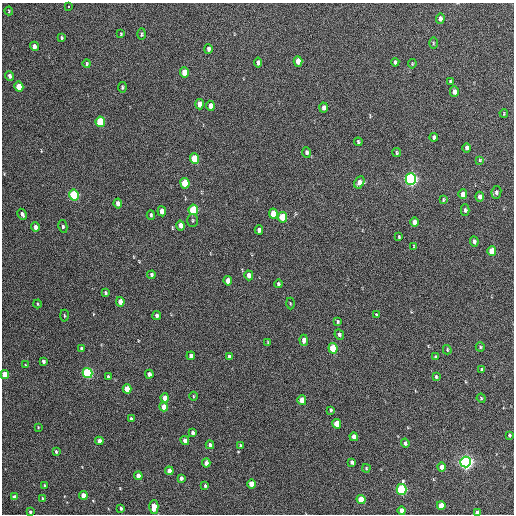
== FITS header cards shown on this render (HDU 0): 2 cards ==
NAXIS1  =                  512 / Axis length
NAXIS2  =                  512 / Axis length

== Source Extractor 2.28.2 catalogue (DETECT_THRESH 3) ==
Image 512 x 512 px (HDU 0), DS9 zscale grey, 1 PNG px = 1 image px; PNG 516 x 516 px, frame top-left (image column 1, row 512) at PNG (2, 3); each listed source drawn as its Kron ellipse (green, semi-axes under 4 px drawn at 4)
Background 423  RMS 20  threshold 59.7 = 3 sigma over >= 5 px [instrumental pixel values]
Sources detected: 129; all 129 listed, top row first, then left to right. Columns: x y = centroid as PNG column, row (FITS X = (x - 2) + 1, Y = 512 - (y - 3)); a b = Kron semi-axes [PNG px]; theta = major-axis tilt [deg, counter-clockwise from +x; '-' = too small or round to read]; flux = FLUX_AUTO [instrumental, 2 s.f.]
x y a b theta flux
68 6 3 2 - 2300
9 11 4 4 - 1300
440 19 5 4 - 5600
121 34 3 3 - 1100
142 34 6 4 89 1900
62 38 4 3 - 1500
433 43 5 3 - 1400
34 46 4 4 - 7100
208 49 5 3 - 4300
298 61 5 4 - 15000
258 62 5 4 - 4900
395 62 4 3 - 2900
87 64 4 3 - 1800
412 64 5 3 - 1200
184 72 5 4 - 22000
10 76 5 4 - 4300
450 81 4 3 - 1600
19 87 5 4 - 29000
122 87 5 3 - 2200
454 92 5 4 - 6800
200 104 5 4 - 14000
210 106 5 4 - 9700
324 107 5 4 - 5600
504 113 4 3 - 1100
100 122 5 4 - 68000
434 137 4 3 - 2900
358 142 4 3 - 2300
467 148 5 4 - 5600
306 152 5 4 - 3200
397 153 4 3 - 1700
194 159 5 4 - 39000
480 160 3 3 - 1300
411 179 6 5 - 390000
359 182 6 4 62 8100
185 183 5 4 - 40000
496 192 6 5 - 3700
463 194 5 4 - 9100
74 195 5 5 - 120000
480 197 5 4 - 7200
443 200 4 2 - 1300
118 204 5 4 - 8800
193 210 5 4 - 91000
465 210 6 4 -89 2800
162 211 5 4 - 11000
22 214 6 4 -61 4100
273 214 5 4 - 25000
151 215 4 3 - 2100
283 217 5 4 - 47000
192 220 6 5 - 2100
414 222 4 4 - 8800
180 225 5 4 - 8700
63 226 6 4 -80 2400
35 227 5 4 - 5100
259 230 4 4 - 4600
399 237 4 3 - 1400
474 241 5 4 - 3700
414 246 3 2 - 980
492 251 5 4 - 26000
151 275 4 3 - 2900
249 275 5 4 - 11000
228 281 5 4 - 13000
278 284 4 3 - 2400
105 293 4 3 - 1900
120 302 5 4 - 11000
290 303 6 3 -89 1300
37 304 4 3 - 1300
376 315 4 3 - 1700
64 316 6 3 -88 1500
157 316 4 4 - 4200
337 321 4 3 - 2000
339 335 5 4 - 3300
304 340 5 4 - 8500
268 342 4 3 - 1100
480 347 5 4 - 1600
333 348 5 4 - 46000
81 349 4 3 - 2400
447 350 4 3 - 1400
191 356 4 4 - 4800
229 356 4 3 - 3200
435 357 4 3 - 2300
43 361 4 3 - 2800
25 365 4 3 - 1000
481 369 4 3 - 1800
87 373 5 5 - 160000
5 374 4 4 - 21000
149 374 4 3 - 5900
108 377 4 3 - 2600
436 377 4 3 - 2100
127 389 5 4 - 21000
193 396 4 3 - 1100
165 398 4 4 - 12000
481 398 4 4 - 1500
302 400 5 4 - 19000
164 407 4 4 - 12000
331 410 4 3 - 2200
131 419 4 3 - 2300
337 424 5 4 - 27000
38 427 4 2 - 940
192 432 4 3 - 3500
509 435 3 3 - 1900
354 437 4 4 - 12000
185 440 4 4 - 7300
99 441 4 4 - 6900
405 443 4 3 - 3500
210 445 4 4 - 4500
240 445 4 3 - 1800
56 451 4 3 - 1700
352 462 4 4 - 4300
465 462 5 5 - 470000
206 463 4 4 - 7100
442 467 4 4 - 8500
366 468 4 3 - 1500
169 471 4 4 - 11000
138 476 4 4 - 11000
181 478 4 3 - 3300
251 484 4 4 - 21000
45 485 3 2 - 1300
205 486 4 3 - 1900
402 489 5 5 - 160000
83 495 4 4 - 14000
15 497 4 4 - 7100
42 498 4 3 - 1400
361 499 4 4 - 29000
441 505 4 4 - 17000
154 507 7 4 90 16000
121 508 3 3 - 2200
402 510 4 4 - 10000
30 512 3 3 - 2100
477 512 4 4 - 9100
At the frame edge (FLAGS 8, measured only in part): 2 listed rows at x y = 5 374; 477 512